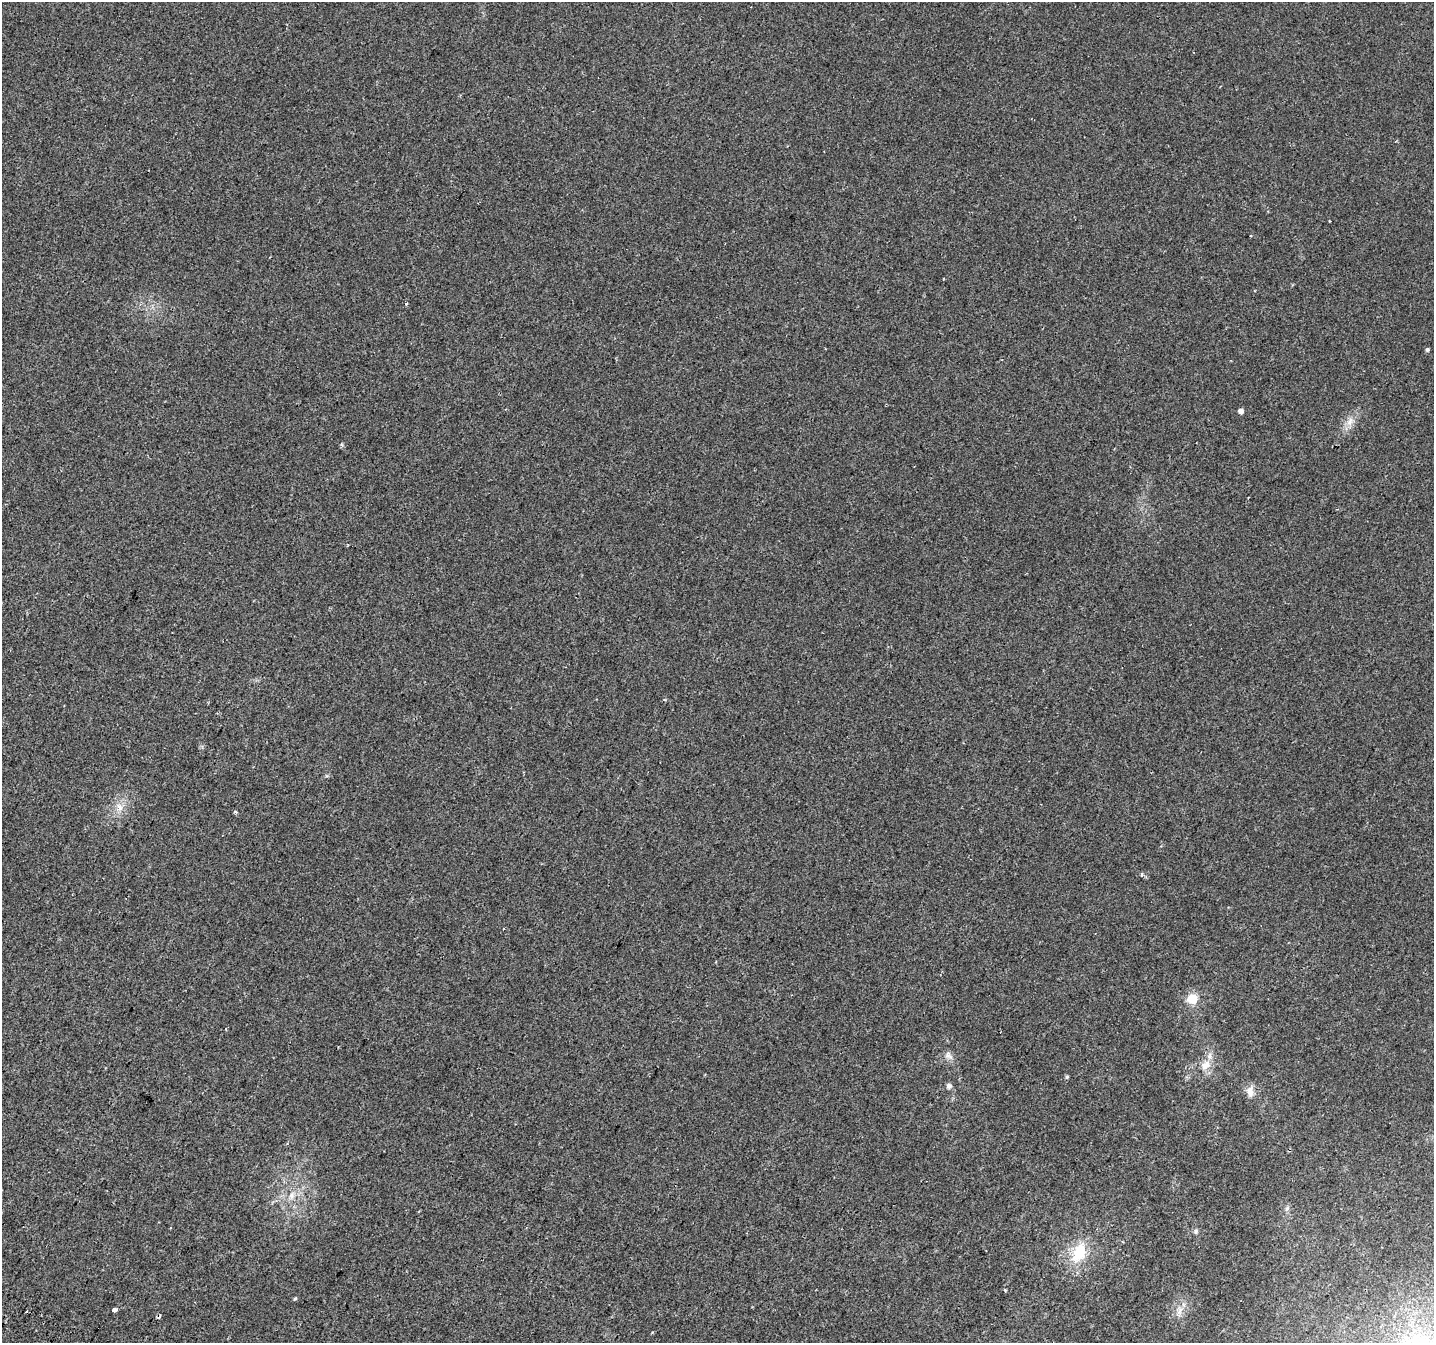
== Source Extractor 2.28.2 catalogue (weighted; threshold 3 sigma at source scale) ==
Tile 7 of 4 x 4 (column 3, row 2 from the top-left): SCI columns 2899-4330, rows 3003-4343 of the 5790 x 5939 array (HDU 1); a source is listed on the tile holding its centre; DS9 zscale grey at full resolution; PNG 1436 x 1345 px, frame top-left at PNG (2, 2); no overlay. Shown black and unused: <1% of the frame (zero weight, under 2 of 3 exposures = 3% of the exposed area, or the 3 px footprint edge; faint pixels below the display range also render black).
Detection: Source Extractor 2.28.2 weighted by HDU 2 'WHT'; one run over the whole footprint, this tile lists its part. Background 0.0135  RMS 0.0032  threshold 0.0144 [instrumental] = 3 sigma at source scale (4.5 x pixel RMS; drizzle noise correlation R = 1.50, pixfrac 1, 0.0396/0.0396 arcsec/px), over >= 5 px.
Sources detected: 21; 3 cosmic-ray / hot-pixel residue — not listed; the other 18 listed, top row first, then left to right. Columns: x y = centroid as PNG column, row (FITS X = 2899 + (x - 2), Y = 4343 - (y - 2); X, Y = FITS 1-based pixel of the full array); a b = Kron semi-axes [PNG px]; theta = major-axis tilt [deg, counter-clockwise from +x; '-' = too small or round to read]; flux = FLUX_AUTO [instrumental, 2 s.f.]
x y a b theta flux
406 304 4 3 - 0.43
1427 349 5 4 - 0.52
1241 411 4 4 - 1.5
1350 422 14 7 67 2.4
120 807 12 7 -64 2.1
235 812 3 3 - 0.77
1141 874 5 3 - 0.35
1192 999 6 6 - 11
948 1056 14 8 -39 1.6
1206 1065 16 11 42 3.6
1067 1077 5 4 - 0.49
949 1086 7 7 - 0.94
1250 1091 14 9 -78 2.4
292 1195 9 8 - 1.7
1196 1231 7 5 78 0.64
1079 1253 30 17 66 11
295 1299 5 4 - 0.42
114 1310 4 3 - 3.7